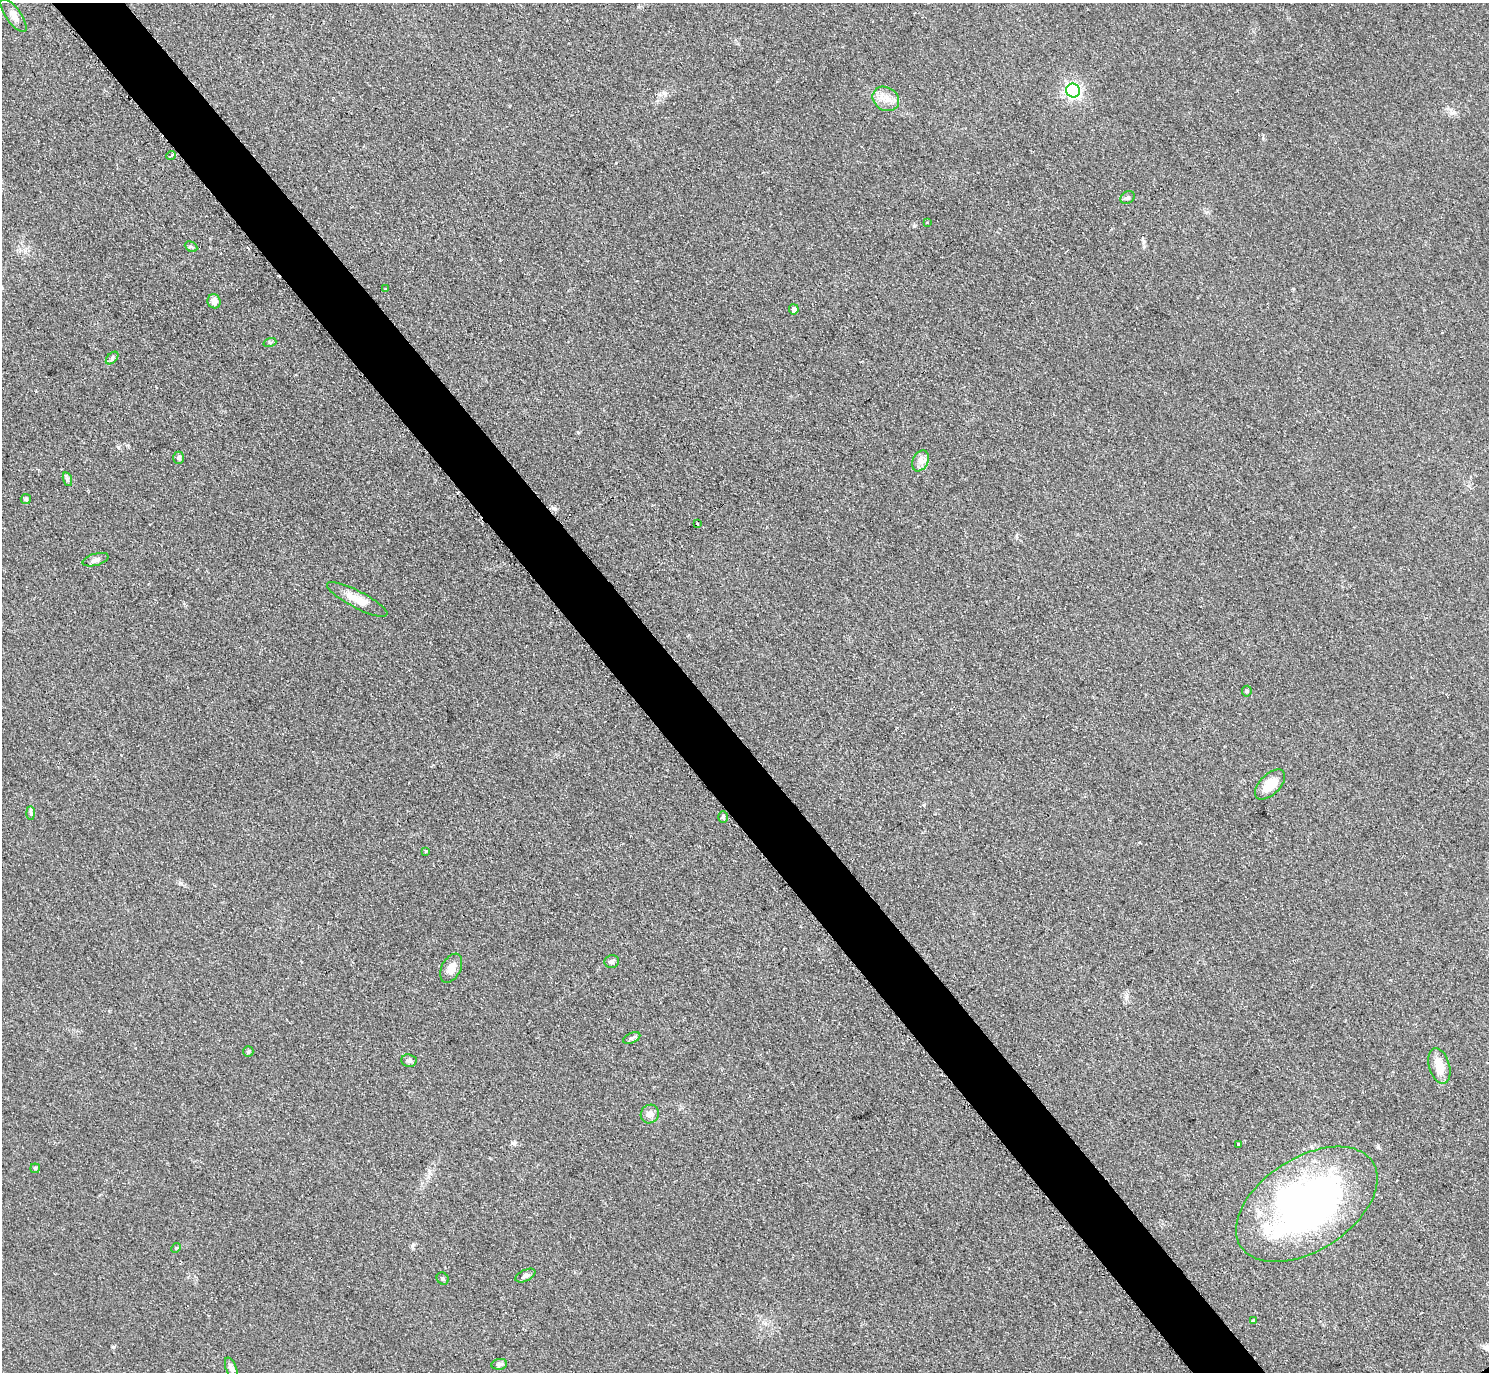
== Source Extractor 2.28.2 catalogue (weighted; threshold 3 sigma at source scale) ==
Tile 11 of 4 x 4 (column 3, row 3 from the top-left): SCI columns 2984-4470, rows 1537-2906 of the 5963 x 5961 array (HDU 1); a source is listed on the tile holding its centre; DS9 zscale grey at full resolution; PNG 1491 x 1374 px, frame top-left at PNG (2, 3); each listed source drawn as its Kron ellipse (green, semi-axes under 4 px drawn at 4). Shown black and unused: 5% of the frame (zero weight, under 2 of 3 exposures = <1% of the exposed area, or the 3 px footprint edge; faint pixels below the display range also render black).
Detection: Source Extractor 2.28.2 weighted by HDU 2 'WHT'; one run over the whole footprint, this tile lists its part. Background 0.0958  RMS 0.0085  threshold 0.0383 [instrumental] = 3 sigma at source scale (4.5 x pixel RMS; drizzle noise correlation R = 1.50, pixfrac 1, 0.05/0.05 arcsec/px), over >= 5 px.
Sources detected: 41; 1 cosmic-ray / hot-pixel residue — neither listed nor drawn; the other 40 listed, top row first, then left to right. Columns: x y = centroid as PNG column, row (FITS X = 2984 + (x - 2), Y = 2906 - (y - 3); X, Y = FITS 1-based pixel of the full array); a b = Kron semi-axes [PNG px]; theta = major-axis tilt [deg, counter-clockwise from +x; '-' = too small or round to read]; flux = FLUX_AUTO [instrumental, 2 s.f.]
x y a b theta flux
14 15 20 7 -54 5.8
1073 91 7 6 - 220
886 99 14 11 -32 8.8
171 156 5 3 - 1.6
1128 197 8 5 33 2
927 223 3 3 - 1.8
191 247 7 4 -28 1.4
385 289 3 3 - 1.1
214 301 7 6 - 5.6
794 309 5 4 - 3.7
270 342 6 4 17 1.4
112 358 7 4 46 1.8
179 458 6 5 - 1.9
920 461 11 7 64 4.8
67 479 7 4 -73 1.6
26 499 5 5 - 1.3
697 524 3 2 - 0.88
95 560 13 6 16 3.6
357 599 33 8 -27 12
1247 691 5 5 - 1.2
1270 784 19 10 45 16
31 813 7 4 -88 1.5
723 817 6 5 - 1.6
426 851 3 3 - 1.6
612 961 7 6 - 2.3
451 968 15 9 63 7.4
632 1038 9 5 24 2
248 1051 5 5 - 1.8
409 1061 7 6 - 2
1439 1066 18 10 -74 13
650 1114 9 9 - 5.4
1239 1144 4 3 - 1.1
35 1168 5 4 - 1.4
1307 1204 78 46 33 380
176 1248 5 4 - 1
525 1275 11 5 27 2.5
443 1279 6 5 - 1.6
1253 1320 4 3 - 1.1
499 1364 8 5 7 2
231 1368 11 5 -69 3.6
Unlisted compact peaks at least as high as the median listed source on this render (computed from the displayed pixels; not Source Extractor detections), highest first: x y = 118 447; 514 1143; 412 1246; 1378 1147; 113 1347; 914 226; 555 508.